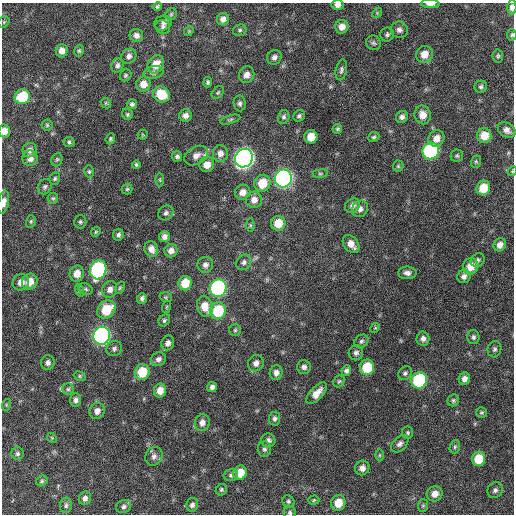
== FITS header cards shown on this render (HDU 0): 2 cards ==
NAXIS1  =                  512 / Axis length
NAXIS2  =                  512 / Axis length

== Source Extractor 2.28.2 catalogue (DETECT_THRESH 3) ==
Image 512 x 512 px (HDU 0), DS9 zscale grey, 1 PNG px = 1 image px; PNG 516 x 516 px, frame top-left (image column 1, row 512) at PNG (2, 3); each listed source drawn as its Kron ellipse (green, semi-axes under 4 px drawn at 4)
Background 534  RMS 16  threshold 47.7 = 3 sigma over >= 5 px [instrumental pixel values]
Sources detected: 181; all 181 listed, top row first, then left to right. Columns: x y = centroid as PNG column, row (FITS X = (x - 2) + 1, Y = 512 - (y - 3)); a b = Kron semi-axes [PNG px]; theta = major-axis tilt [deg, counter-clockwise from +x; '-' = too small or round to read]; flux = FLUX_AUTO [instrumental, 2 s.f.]
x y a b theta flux
430 4 9 4 -4 5200
337 5 6 5 - 4900
157 7 5 3 - 1800
512 7 7 4 88 5700
377 13 6 4 47 1400
171 14 6 5 - 1600
223 19 6 6 - 5100
4 22 6 5 - 1700
163 23 9 7 22 4000
163 27 7 6 - 3100
342 27 7 6 - 7600
240 30 7 5 16 2100
399 30 9 8 - 4300
189 31 5 4 - 1100
387 34 7 6 - 2600
136 35 7 6 - 4600
512 35 5 5 - 1700
373 43 7 7 - 2600
62 51 6 6 - 7200
79 51 6 4 75 1600
424 54 8 8 - 12000
129 56 8 7 - 4400
498 56 6 5 - 1900
274 57 8 7 - 4300
156 64 9 7 59 14000
117 65 7 6 - 3100
341 70 10 5 78 3000
153 73 10 6 14 3300
126 75 6 5 - 1800
247 75 8 7 - 7000
208 82 5 4 - 1800
143 84 8 7 - 11000
481 87 6 6 - 2400
218 93 7 5 48 1700
161 94 9 7 -34 26000
22 97 8 7 - 42000
106 103 6 4 -46 1400
240 103 8 6 -86 3100
132 104 5 5 - 2400
127 114 6 5 - 1800
423 115 9 8 - 11000
185 116 6 6 - 5400
299 116 6 5 - 2500
284 117 7 5 74 2700
402 117 6 5 - 3800
230 120 10 3 15 1900
47 125 5 5 - 1600
337 129 5 4 - 1900
507 130 9 7 -36 6000
4 131 6 5 - 8500
143 135 5 5 - 1100
484 136 7 7 - 16000
311 137 6 6 - 15000
374 137 6 4 23 1900
436 138 8 7 - 9300
110 139 6 4 67 1600
69 142 5 5 - 2200
30 150 7 7 - 4900
431 151 8 8 - 160000
220 153 8 7 - 5700
177 156 5 5 - 2400
196 156 13 8 30 7400
457 156 6 6 - 1900
30 158 8 7 - 7100
244 158 9 8 - 600000
57 160 7 5 67 1600
476 162 6 5 - 1700
136 165 4 3 - 1800
207 165 7 7 - 10000
398 166 5 5 - 1500
89 171 6 5 - 1800
512 171 5 4 - 1200
320 173 7 4 8 1500
55 179 6 5 - 2000
283 179 9 8 - 330000
160 180 7 3 -89 1300
262 183 8 8 - 23000
45 187 8 6 59 2600
483 188 7 6 - 22000
127 189 5 5 - 1500
243 192 8 7 - 7600
53 198 5 5 - 1700
254 200 8 8 - 7700
4 202 11 5 79 5900
352 206 8 6 43 4500
360 209 9 7 47 4900
166 213 8 7 - 3500
31 221 6 5 - 1700
80 222 6 6 - 2200
278 223 7 7 - 19000
250 225 7 4 -90 1700
96 232 5 4 - 1400
118 235 6 5 - 3100
164 237 5 5 - 4700
351 244 10 7 -52 9100
500 245 7 6 - 6800
151 249 8 6 -68 7400
171 251 7 6 - 6000
478 260 7 6 - 2900
244 262 8 7 - 3300
205 265 8 8 - 4800
471 266 8 7 - 14000
98 270 9 8 - 160000
407 273 9 6 0 4900
77 274 8 7 - 11000
464 276 7 6 - 4400
21 282 8 8 - 8000
30 282 8 7 - 13000
185 283 7 6 - 20000
120 288 6 4 68 1600
218 288 9 8 - 220000
86 289 7 5 -24 2300
110 289 8 7 - 5800
79 290 6 4 -72 1700
166 297 6 5 - 1400
142 298 5 5 - 3000
205 306 10 7 -76 14000
166 307 6 3 70 1200
106 310 10 8 44 29000
218 311 8 8 - 50000
164 320 6 5 - 1900
375 328 5 4 - 1300
235 330 6 6 - 1900
102 336 9 8 - 290000
473 337 7 6 - 2800
423 338 7 6 - 4500
361 341 7 6 - 2600
168 343 7 6 - 4000
114 349 8 7 - 3200
494 349 8 7 - 2900
356 353 7 7 - 3500
158 359 7 6 - 4000
48 363 7 7 - 4200
256 363 8 7 - 5100
304 367 7 6 - 4000
367 367 8 7 - 34000
346 371 5 4 - 2900
142 372 8 7 - 27000
276 373 7 6 - 5300
405 373 7 6 - 2600
80 376 6 4 -23 1600
464 379 6 5 - 5200
419 380 8 7 - 100000
339 381 6 5 - 1800
212 387 5 5 - 3600
68 389 6 5 - 2100
160 391 7 6 - 9300
317 393 13 6 47 10000
76 400 7 5 -89 3700
453 400 6 5 - 1900
6 405 6 4 72 1200
97 411 8 7 - 6100
481 412 5 5 - 1700
275 419 7 5 84 3000
202 423 8 7 - 5800
408 433 6 5 - 1900
52 438 5 4 - 1100
268 440 7 7 - 3600
400 444 10 6 44 4200
455 447 7 5 69 1800
264 449 7 6 - 2900
17 453 6 6 - 2500
380 455 6 4 89 1400
154 456 9 8 - 4600
479 459 7 6 - 26000
362 468 7 7 - 6400
240 473 7 6 - 17000
231 475 7 6 - 2500
42 481 6 5 - 1900
221 490 6 5 - 1800
495 490 8 7 - 3500
435 494 8 7 - 8200
85 498 7 6 - 4100
314 500 5 4 - 1400
288 501 6 5 - 2100
338 503 8 7 - 17000
66 505 8 6 83 3000
192 505 7 6 - 3400
423 505 6 5 - 1800
124 507 7 6 - 3000
290 512 6 6 - 2200
At the frame edge (FLAGS 8, measured only in part): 8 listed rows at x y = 430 4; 337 5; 512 7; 512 35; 4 131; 512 171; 4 202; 290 512